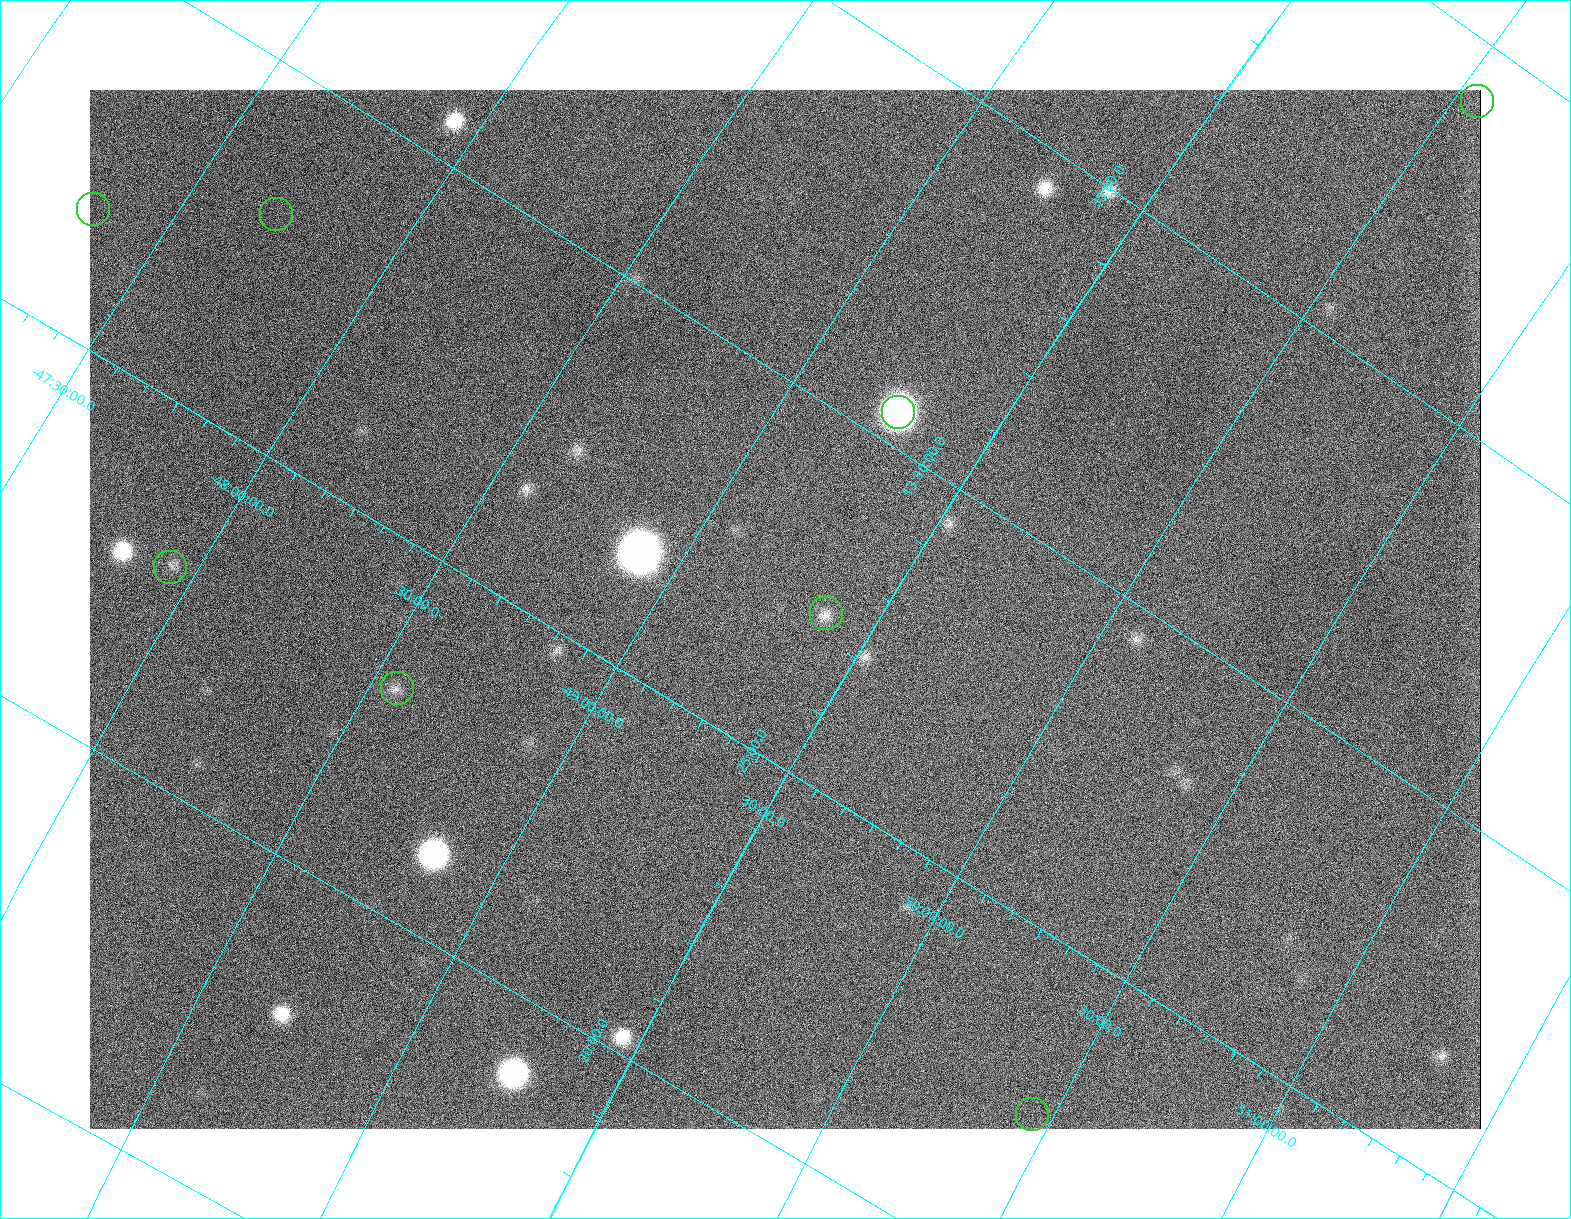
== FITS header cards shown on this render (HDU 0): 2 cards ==
NAXIS1  =                 1391
NAXIS2  =                 1039

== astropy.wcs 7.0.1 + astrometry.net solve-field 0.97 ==
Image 1391 x 1039 px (HDU 0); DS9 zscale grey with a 90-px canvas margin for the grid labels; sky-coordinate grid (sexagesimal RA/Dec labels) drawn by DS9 from the SOLVED WCS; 8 Tycho-2 reference stars matched to detected sources circled (green)
Header WCS: none
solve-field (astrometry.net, Tycho-2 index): SOLVED blind (the file carries no WCS)
Solved WCS: RA---TAN-SIP/DEC--TAN-SIP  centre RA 13:27:04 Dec -49:17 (201.77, -49.29 deg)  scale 9.02 x 8.83 arcsec/px (non-square pixels)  FOV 209.2' x 152.8'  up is +58 deg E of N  parity flipped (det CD > 0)
(file carries no celestial WCS; the grid is the blind solution)
Tycho-2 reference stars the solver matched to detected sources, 8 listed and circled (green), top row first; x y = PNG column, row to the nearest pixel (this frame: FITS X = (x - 90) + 1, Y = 1039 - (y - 90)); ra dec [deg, ICRS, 3 dp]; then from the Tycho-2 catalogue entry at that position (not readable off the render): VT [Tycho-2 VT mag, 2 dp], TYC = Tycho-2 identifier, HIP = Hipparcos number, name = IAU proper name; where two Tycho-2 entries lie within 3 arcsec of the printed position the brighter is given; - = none
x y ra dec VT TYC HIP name
1477 101 204.801 -50.055 8.53 8269-1470-1 - -
93 209 201.693 -47.329 8.44 8252-4627-1 - -
276 214 202.019 -47.705 8.80 8252-1727-1 65685 -
898 412 202.618 -49.265 9.25 8269-363-1 - -
170 567 200.719 -47.943 6.27 8252-4625-1 65288 -
826 613 201.836 -49.381 6.24 8256-2613-1 65630 -
397 688 200.761 -48.563 6.35 8252-4626-1 65303 -
1032 1114 200.620 -50.453 8.84 8256-601-1 65260 -